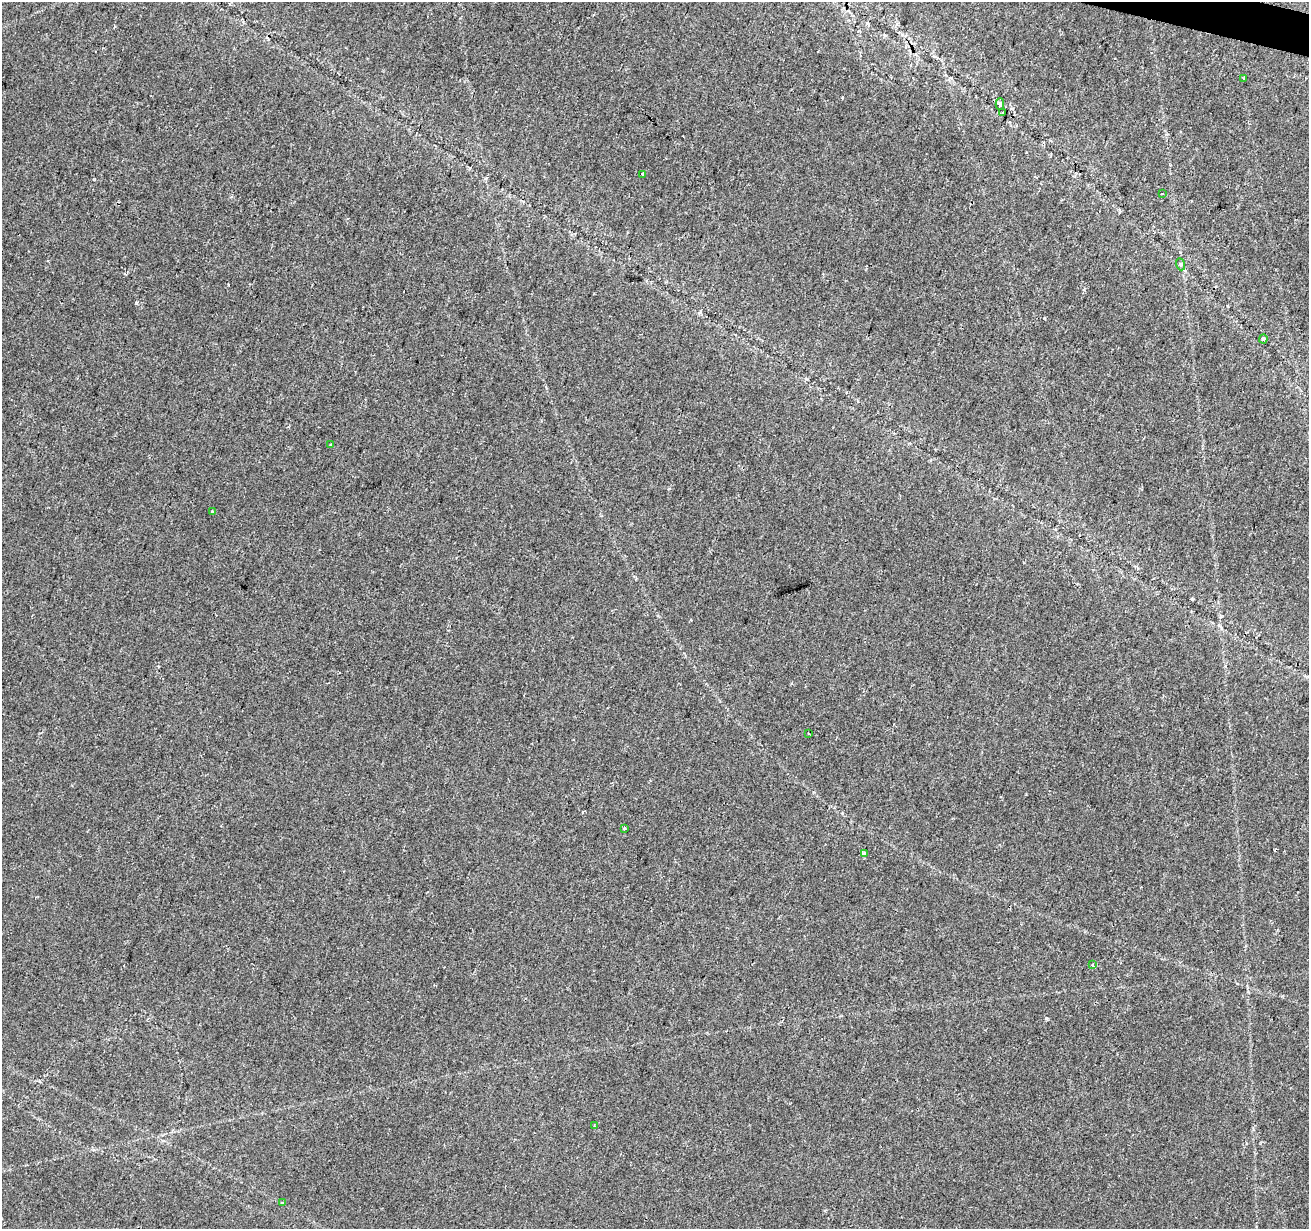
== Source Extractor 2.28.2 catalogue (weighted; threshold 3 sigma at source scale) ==
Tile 10 of 4 x 4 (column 2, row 3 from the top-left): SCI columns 1316-2622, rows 1514-2740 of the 5255 x 5425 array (HDU 1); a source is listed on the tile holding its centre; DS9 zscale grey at full resolution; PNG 1311 x 1231 px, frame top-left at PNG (2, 2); each listed source drawn as its Kron ellipse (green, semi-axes under 4 px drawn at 4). Shown black and unused: <1% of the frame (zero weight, under 2 of 3 exposures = <1% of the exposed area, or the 3 px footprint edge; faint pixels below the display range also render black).
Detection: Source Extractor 2.28.2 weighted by HDU 2 'WHT'; one run over the whole footprint, this tile lists its part. Background 0.0227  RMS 0.0036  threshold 0.0163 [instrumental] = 3 sigma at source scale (4.5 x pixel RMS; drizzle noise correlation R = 1.50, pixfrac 1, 0.0396/0.0396 arcsec/px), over >= 5 px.
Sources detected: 19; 4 cosmic-ray / hot-pixel residue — neither listed nor drawn; the other 15 listed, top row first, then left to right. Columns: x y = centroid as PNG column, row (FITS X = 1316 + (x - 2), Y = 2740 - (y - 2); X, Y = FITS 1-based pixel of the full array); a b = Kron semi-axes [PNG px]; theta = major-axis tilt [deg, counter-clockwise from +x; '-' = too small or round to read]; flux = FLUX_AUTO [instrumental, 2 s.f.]
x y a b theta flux
1244 78 4 3 - 1.7
1000 104 6 4 90 0.87
1003 112 3 3 - 1.4
642 174 3 3 - 1.8
1162 194 3 2 - 0.21
1180 264 6 4 -70 0.53
1263 339 4 4 - 0.85
331 444 3 3 - 0.97
212 511 3 3 - 1
809 734 3 2 - 0.42
624 828 3 3 - 0.85
864 854 4 4 - 1.6
1093 965 3 3 - 1.6
595 1126 4 3 - 0.49
282 1203 4 3 - 0.49
Unlisted compact peaks at least as high as the median listed source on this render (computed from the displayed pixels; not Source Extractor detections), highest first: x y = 1046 1018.